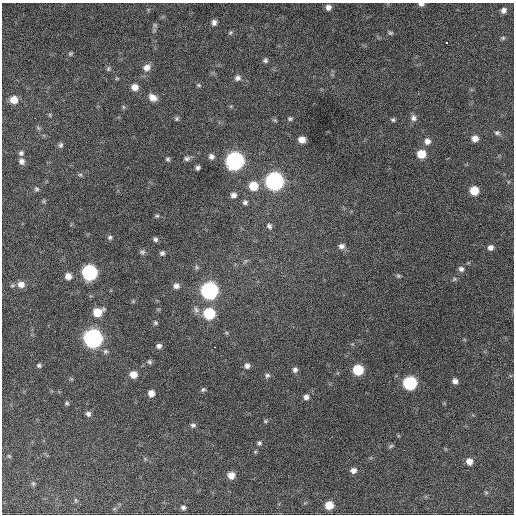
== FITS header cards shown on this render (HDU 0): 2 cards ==
NAXIS1  =                  512 / Axis length
NAXIS2  =                  512 / Axis length

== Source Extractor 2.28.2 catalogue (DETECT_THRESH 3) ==
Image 512 x 512 px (HDU 0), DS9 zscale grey, 1 PNG px = 1 image px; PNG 516 x 516 px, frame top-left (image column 1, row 512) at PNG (2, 3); no overlay
Background 635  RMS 25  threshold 75.4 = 3 sigma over >= 5 px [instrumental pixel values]
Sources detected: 96; all 96 listed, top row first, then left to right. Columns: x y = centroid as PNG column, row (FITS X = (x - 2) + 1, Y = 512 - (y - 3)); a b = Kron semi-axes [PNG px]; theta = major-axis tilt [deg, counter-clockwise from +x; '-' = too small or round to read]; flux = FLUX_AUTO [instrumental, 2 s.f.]
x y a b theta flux
421 4 6 4 -1 5300
328 7 6 5 - 7100
503 10 6 5 - 6200
214 22 7 6 - 6700
155 25 6 5 - 3100
230 32 7 5 54 2700
390 33 6 5 - 2800
503 38 5 4 - 2300
446 43 3 2 - 5100
70 53 6 5 - 2500
265 60 7 6 - 3700
147 67 9 8 - 11000
108 69 7 5 74 3100
238 78 8 7 - 6500
199 85 6 5 - 2400
135 87 7 7 - 14000
153 98 9 7 -31 13000
14 100 7 7 - 18000
123 107 6 4 -89 2300
50 115 6 3 -72 1900
413 118 8 8 - 6600
176 119 6 6 - 2800
290 119 7 5 -8 3000
393 120 6 5 - 3000
38 128 7 4 -53 2600
497 133 7 6 - 3700
475 138 6 6 - 11000
302 140 6 6 - 13000
427 141 7 7 - 8900
61 145 7 6 - 3900
21 153 7 6 - 3900
421 154 7 7 - 30000
211 156 7 7 - 6500
187 158 7 6 - 4600
168 159 6 5 - 2900
21 161 7 7 - 7400
235 161 8 8 - 660000
198 168 4 4 - 4200
80 175 6 5 - 2900
274 181 8 8 - 670000
253 186 9 8 - 33000
36 189 7 6 - 3500
474 191 7 6 - 32000
233 195 7 6 - 6700
245 202 6 6 - 4400
157 216 6 4 19 2400
269 226 7 6 - 4600
110 237 6 5 - 3400
156 239 6 5 - 3800
341 246 8 7 - 6600
490 247 6 6 - 7000
142 252 7 7 - 3900
162 253 6 5 - 4400
461 269 7 7 - 5300
89 272 8 8 - 340000
68 276 7 7 - 12000
398 276 6 5 - 2700
454 279 7 4 45 2500
21 284 9 8 - 13000
176 286 8 6 -9 7400
209 291 8 8 - 530000
196 310 10 7 -60 7000
97 312 9 7 24 31000
209 313 8 7 - 95000
155 323 5 5 - 2700
93 338 8 8 - 790000
159 346 6 5 - 5600
215 347 2 2 - 1200
105 351 7 6 - 4200
149 362 6 5 - 3100
39 365 6 5 - 3200
247 366 7 6 - 6000
295 370 7 6 - 5400
358 370 7 7 - 69000
133 374 7 7 - 17000
267 375 7 6 - 3900
455 381 6 5 - 7100
410 383 8 7 - 200000
203 389 6 5 - 3000
151 393 6 6 - 13000
306 397 6 6 - 6000
67 403 7 5 14 2600
88 414 6 6 - 5300
265 421 6 5 - 2400
193 425 7 6 - 4200
259 443 6 5 - 3500
391 446 8 5 36 2800
9 456 6 3 -45 1700
469 461 7 6 - 13000
353 470 7 6 - 7500
231 475 7 7 - 14000
33 483 6 5 - 2600
486 492 6 4 -1 2100
75 500 6 4 -89 2200
329 505 7 6 - 29000
183 507 6 5 - 3900
At the frame edge (FLAGS 8, measured only in part): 1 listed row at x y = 421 4